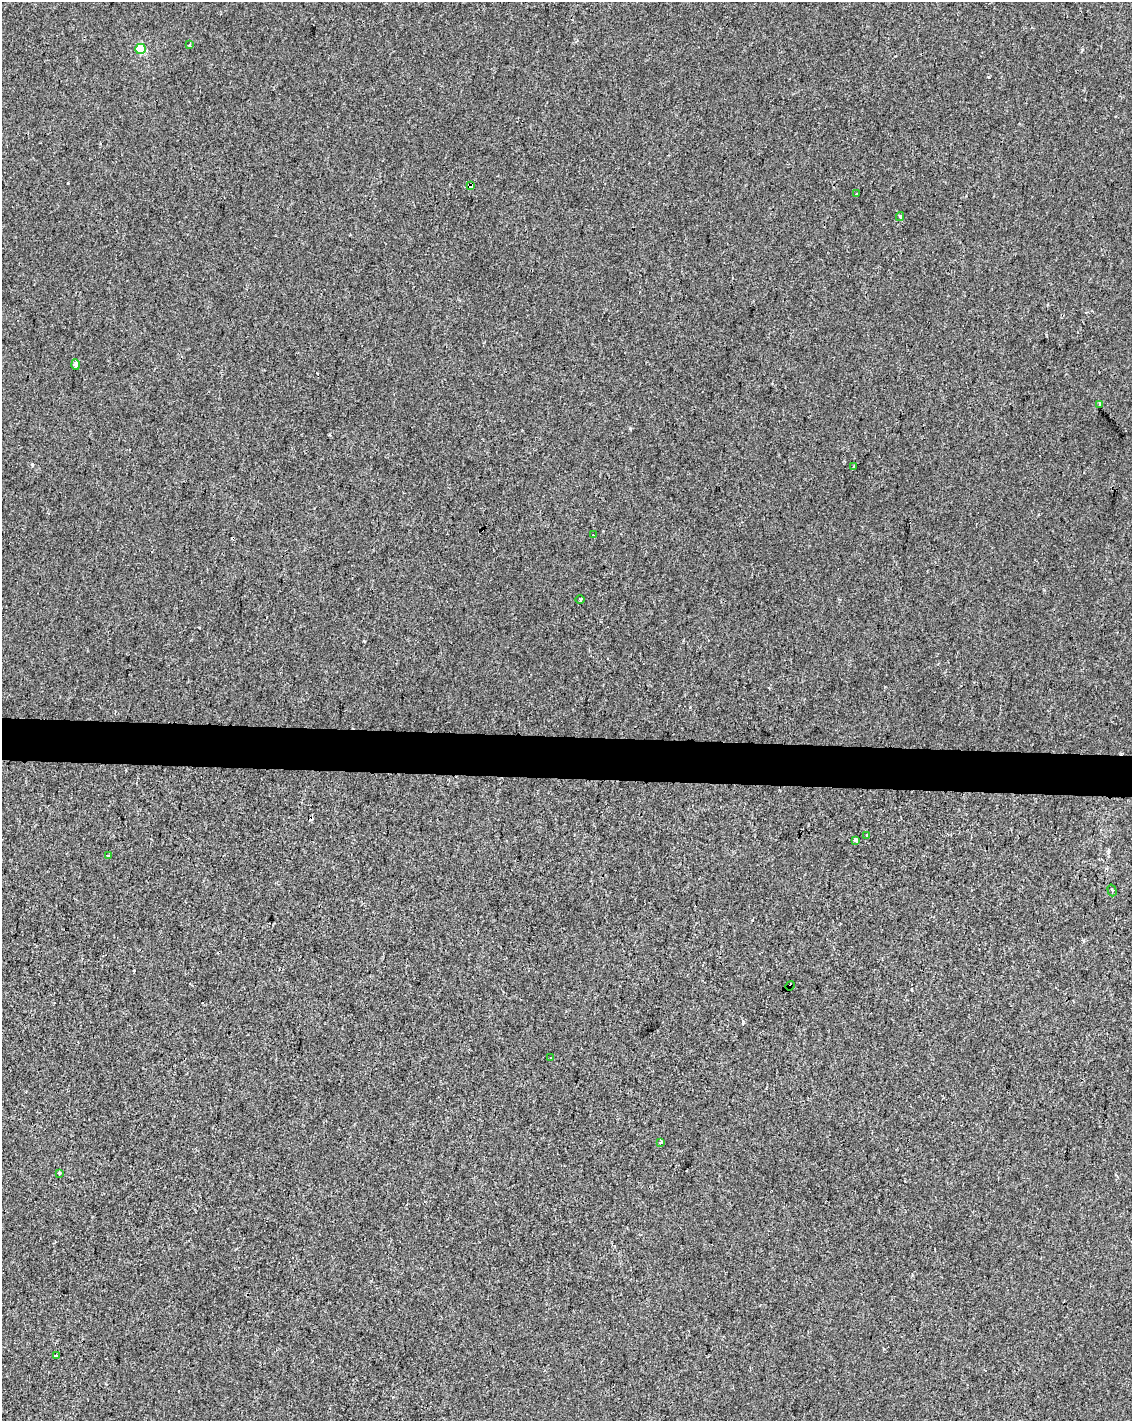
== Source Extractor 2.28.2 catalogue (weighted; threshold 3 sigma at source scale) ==
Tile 7 of 4 x 3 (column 3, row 2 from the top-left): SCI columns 2269-3398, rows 1701-3119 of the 4529 x 4764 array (HDU 1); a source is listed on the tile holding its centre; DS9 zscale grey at full resolution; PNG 1134 x 1423 px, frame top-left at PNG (2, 2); each listed source drawn as its Kron ellipse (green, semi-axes under 4 px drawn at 4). Shown black and unused: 3% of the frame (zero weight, under 2 of 3 exposures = <1% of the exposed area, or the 3 px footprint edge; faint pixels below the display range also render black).
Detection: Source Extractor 2.28.2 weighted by HDU 2 'WHT'; one run over the whole footprint, this tile lists its part. Background -3.05e-04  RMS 0.0042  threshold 0.0191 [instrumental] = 3 sigma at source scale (4.5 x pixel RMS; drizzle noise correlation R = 1.50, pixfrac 1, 0.0396/0.0396 arcsec/px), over >= 5 px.
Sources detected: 22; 3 cosmic-ray / hot-pixel residue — neither listed nor drawn; the other 19 listed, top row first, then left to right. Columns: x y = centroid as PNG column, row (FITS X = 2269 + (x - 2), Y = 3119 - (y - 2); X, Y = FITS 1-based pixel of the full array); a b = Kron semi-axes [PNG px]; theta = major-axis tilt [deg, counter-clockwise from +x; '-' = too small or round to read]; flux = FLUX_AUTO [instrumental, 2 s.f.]
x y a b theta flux
190 45 3 3 - 6.1
140 49 5 5 - 19
471 185 3 3 - 4.9
857 194 3 3 - 2.1
900 216 4 3 - 0.9
75 365 5 3 - 8
1100 404 3 3 - 0.58
854 467 3 3 - 2.8
594 535 4 2 - 1
580 599 5 3 - 0.56
867 835 3 3 - 0.63
855 840 4 3 - 2.3
109 855 3 3 - 1.1
1112 890 6 2 -73 0.44
790 986 5 3 - 5.3
551 1058 3 2 - 0.61
661 1142 3 3 - 1.6
59 1173 3 3 - 1.3
56 1355 3 2 - 0.68
Overlapping masked pixels (flux is a lower limit): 2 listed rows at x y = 471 185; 790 986
Unlisted compact peaks at least as high as the median listed source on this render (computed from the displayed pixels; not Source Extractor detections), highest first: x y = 32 464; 630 428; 743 1021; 988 77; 68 183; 1082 50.